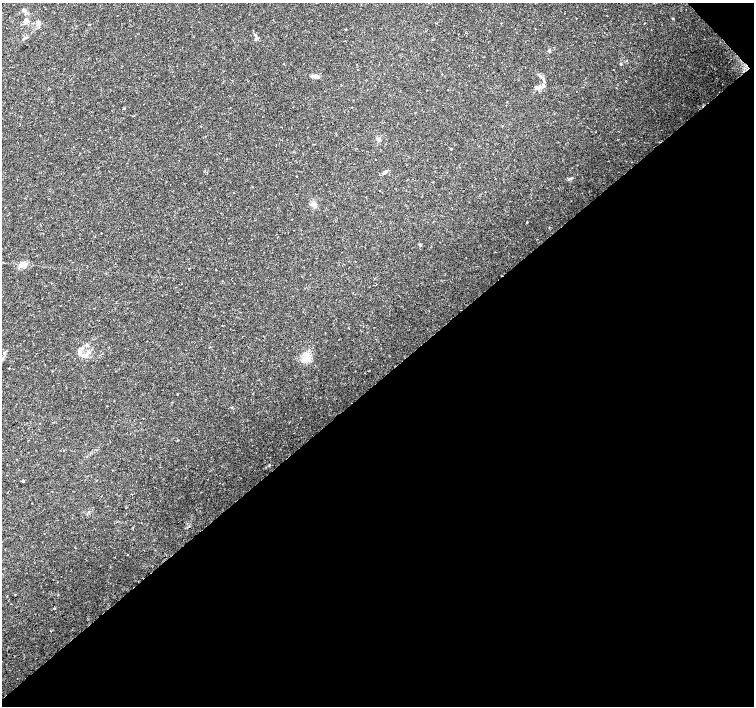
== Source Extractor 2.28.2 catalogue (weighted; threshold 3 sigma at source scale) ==
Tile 12 of 4 x 4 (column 4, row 3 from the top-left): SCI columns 4511-6013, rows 1553-2959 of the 6017 x 5985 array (HDU 1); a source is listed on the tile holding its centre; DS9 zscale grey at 2 x 2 block average (1 PNG px = mean of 2 x 2 image px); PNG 756 x 708 px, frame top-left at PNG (2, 3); no overlay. Shown black and unused: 47% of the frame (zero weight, under 2 of 3 exposures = <1% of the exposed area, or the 3 px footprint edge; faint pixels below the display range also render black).
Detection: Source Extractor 2.28.2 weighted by HDU 2 'WHT'; one run over the whole footprint, this tile lists its part. Background 0.0308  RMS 0.0036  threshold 0.0164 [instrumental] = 3 sigma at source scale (4.5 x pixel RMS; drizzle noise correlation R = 1.50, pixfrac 1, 0.0396/0.0396 arcsec/px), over >= 5 px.
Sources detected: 30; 1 cosmic-ray / hot-pixel residue — not listed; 1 inside a brighter listed object's ellipse — not listed separately; the other 28 listed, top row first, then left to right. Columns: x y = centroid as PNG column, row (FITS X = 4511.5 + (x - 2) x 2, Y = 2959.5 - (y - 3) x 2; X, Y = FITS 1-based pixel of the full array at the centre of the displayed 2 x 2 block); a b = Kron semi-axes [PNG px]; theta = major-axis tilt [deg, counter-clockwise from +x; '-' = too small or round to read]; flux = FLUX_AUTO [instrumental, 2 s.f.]
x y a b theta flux
24 10 5 4 - 2.1
673 18 3 2 - 0.67
26 21 5 4 - 2.2
38 23 7 5 -87 3
644 23 2 2 - 0.86
549 51 4 3 - 0.9
315 76 9 4 -4 3.7
538 87 10 5 2 3.6
596 132 2 2 - 0.29
205 136 2 2 - 0.44
379 139 5 4 - 1.5
451 149 2 2 - 0.84
386 171 3 3 - 0.77
297 176 2 2 - 0.49
570 179 4 2 - 0.93
379 191 2 2 - 0.44
313 204 10 5 -43 3.4
420 244 3 2 - 1.7
495 252 2 2 - 0.41
23 265 8 6 -1 4
209 347 2 2 - 0.36
4 353 2 2 - 1.4
83 355 10 5 -5 4
306 359 8 5 69 4.7
232 407 3 2 - 0.64
23 481 2 2 - 17
54 608 2 2 - 3
51 631 2 2 - 0.38
Diffuse or blended objects may show on this block-average render without a row.